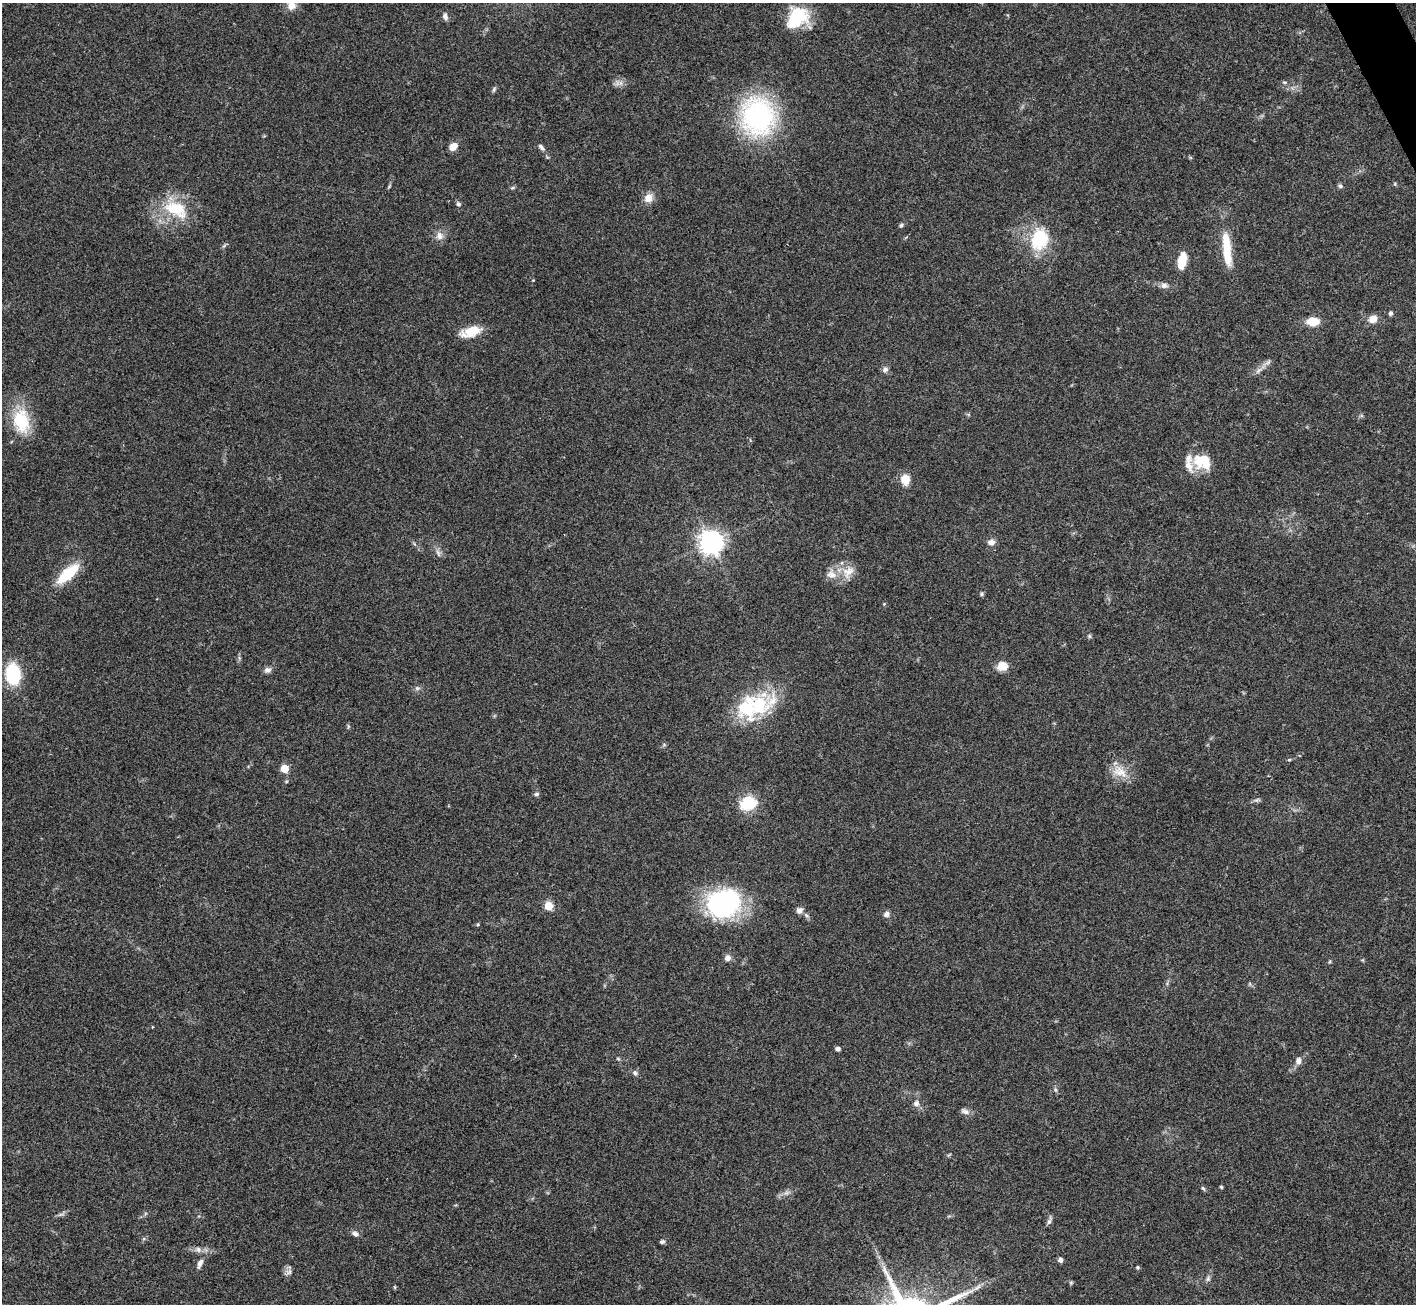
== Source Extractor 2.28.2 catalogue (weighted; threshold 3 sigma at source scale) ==
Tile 10 of 4 x 4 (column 2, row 3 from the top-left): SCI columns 1419-2832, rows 1590-2891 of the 5663 x 5651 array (HDU 1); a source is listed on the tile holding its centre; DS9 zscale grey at full resolution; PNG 1418 x 1306 px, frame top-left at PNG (2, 3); no overlay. Shown black and unused: <1% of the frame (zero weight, under 3 of 4 exposures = <1% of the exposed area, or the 3 px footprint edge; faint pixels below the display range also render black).
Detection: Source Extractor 2.28.2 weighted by HDU 2 'WHT'; one run over the whole footprint, this tile lists its part. Background 0.0954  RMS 0.0061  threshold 0.0276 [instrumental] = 3 sigma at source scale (4.5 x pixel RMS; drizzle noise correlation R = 1.50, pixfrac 1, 0.05/0.05 arcsec/px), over >= 5 px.
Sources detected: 82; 3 inside a brighter listed object's ellipse — not listed separately; the other 79 listed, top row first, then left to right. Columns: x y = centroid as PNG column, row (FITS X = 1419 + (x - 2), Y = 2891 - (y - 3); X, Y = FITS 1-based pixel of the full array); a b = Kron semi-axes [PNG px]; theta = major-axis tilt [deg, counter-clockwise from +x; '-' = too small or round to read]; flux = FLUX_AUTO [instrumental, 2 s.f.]
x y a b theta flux
291 5 11 10 - 4.9
445 16 9 6 -71 2.3
797 18 23 17 44 32
1284 82 6 4 -10 0.94
621 83 7 5 -90 1.7
494 89 8 5 64 1.1
757 116 30 26 -83 130
453 146 9 7 40 6
541 147 11 5 -46 2
1395 184 5 3 - 0.68
389 186 7 3 54 0.81
1340 186 6 5 - 1.2
512 188 6 4 18 0.85
648 198 12 10 62 5.5
458 204 6 6 - 1.6
176 209 35 20 -26 28
901 225 6 5 - 1
439 236 11 10 - 4.1
1039 239 29 22 76 28
1227 249 44 9 -84 22
1182 261 19 9 79 11
533 280 3 3 - 0.45
1164 286 10 7 -16 2.6
1391 313 5 4 - 1.8
1373 319 10 8 26 5.4
1313 321 11 8 -1 12
470 332 27 11 16 12
885 369 8 7 - 2.1
1259 370 13 5 40 2.9
21 421 32 21 -77 26
1203 461 22 17 -25 18
905 479 9 7 -85 12
711 542 8 7 - 560
991 542 10 7 6 3
438 553 11 5 -66 2
848 572 20 14 43 9.1
68 574 27 10 42 25
982 594 6 5 - 1.1
884 604 4 4 - 0.52
1089 636 6 5 - 0.88
1002 666 13 11 15 6.3
267 670 9 7 16 2.3
13 674 17 12 -84 39
417 688 7 6 - 1.6
759 704 40 24 17 45
348 726 6 4 -73 0.77
1289 760 5 3 - 0.67
284 768 5 5 - 18
1120 772 23 14 -27 10
536 794 7 5 16 1.2
1257 800 8 5 24 1.3
748 803 16 12 19 22
723 903 32 26 23 100
548 906 5 5 - 24
799 910 9 8 - 2.6
887 914 8 6 37 2.3
478 925 5 4 - 0.72
727 958 8 8 - 2.7
838 1049 4 4 - 2.1
1298 1061 9 7 83 3
635 1073 8 6 -45 1.8
1055 1089 7 4 -59 1.1
916 1103 8 8 - 2.6
965 1112 11 7 -16 2.5
1221 1187 4 4 - 0.81
1203 1188 7 4 -53 0.96
786 1193 9 5 30 2
61 1214 11 3 15 1.4
1049 1221 12 5 73 1.8
355 1234 10 6 -28 2.2
662 1242 6 5 - 1.2
198 1249 8 8 - 2.4
1060 1260 5 4 - 2.5
200 1263 15 7 68 3.4
1138 1267 5 5 - 0.87
288 1272 11 7 42 2.2
1208 1279 8 5 64 1.6
1071 1283 6 5 - 0.79
977 1288 13 5 34 2.8
Isophote crosses this tile's border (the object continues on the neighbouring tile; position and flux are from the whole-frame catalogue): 1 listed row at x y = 291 5